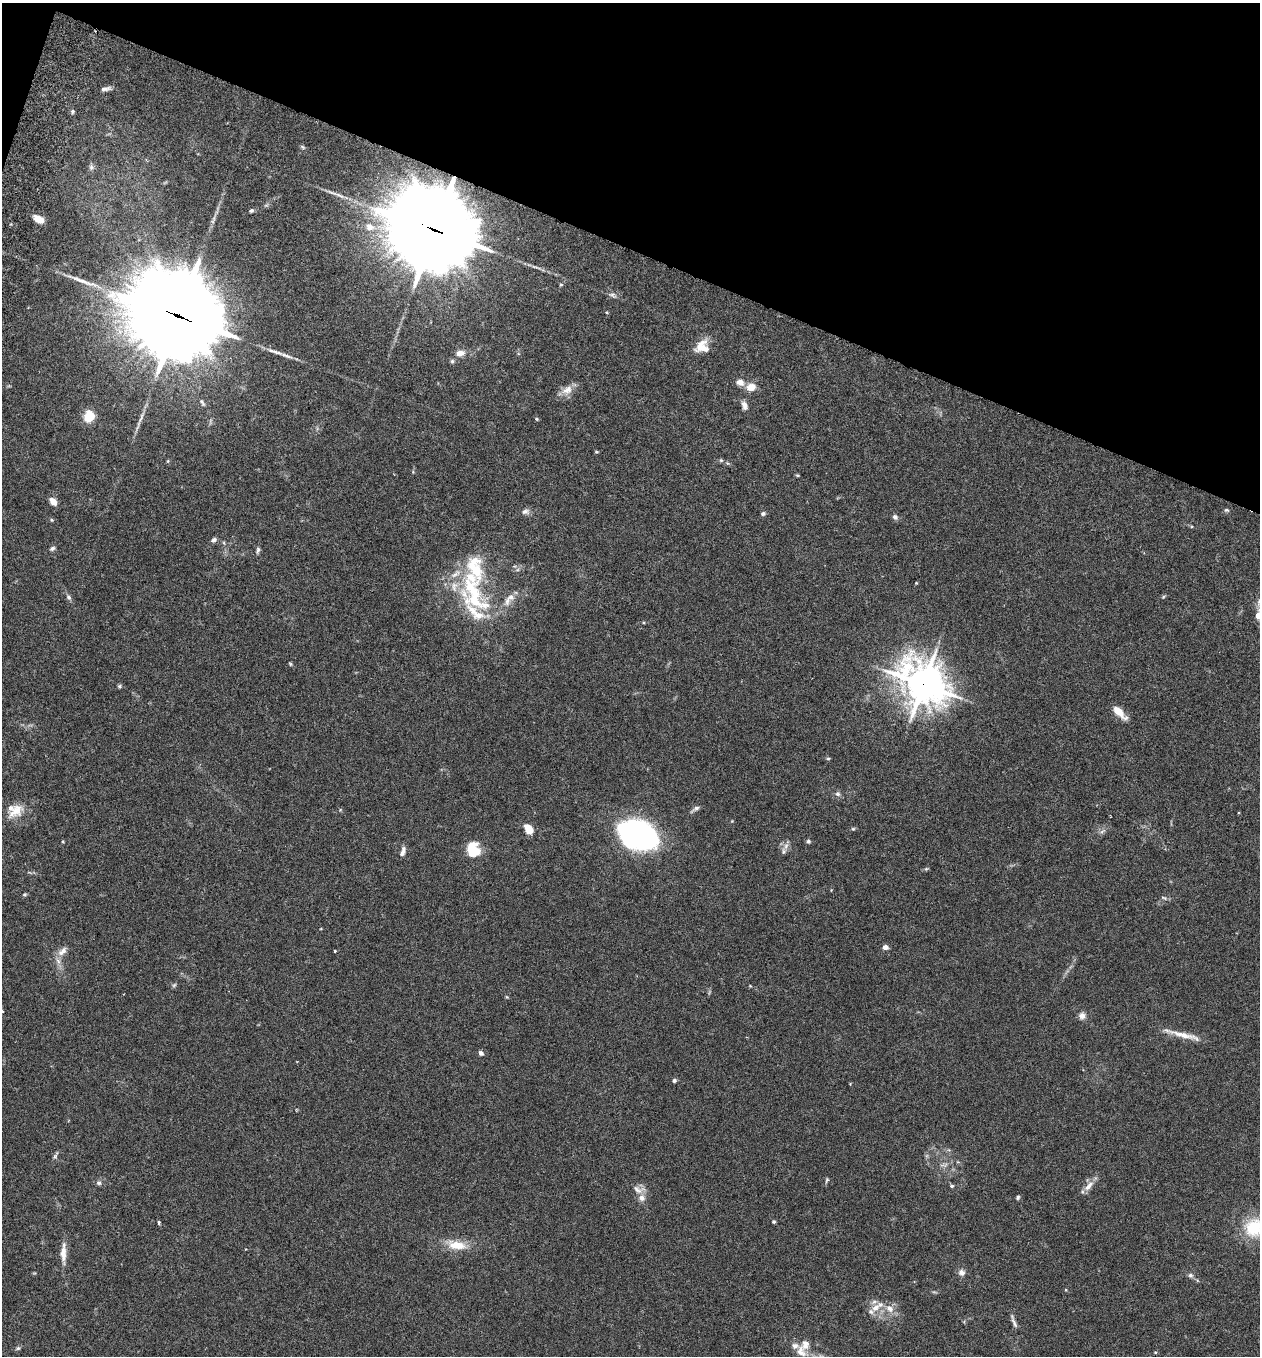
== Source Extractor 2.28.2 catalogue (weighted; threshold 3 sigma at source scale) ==
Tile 2 of 4 x 4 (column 2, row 1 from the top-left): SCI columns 1451-2708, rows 4090-5443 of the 5546 x 5470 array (HDU 1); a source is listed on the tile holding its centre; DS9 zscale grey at full resolution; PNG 1262 x 1358 px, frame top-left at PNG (2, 3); no overlay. Shown black and unused: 19% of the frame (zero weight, under 3 of 6 exposures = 3% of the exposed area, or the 3 px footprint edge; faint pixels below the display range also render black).
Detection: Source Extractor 2.28.2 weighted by HDU 2 'WHT'; one run over the whole footprint, this tile lists its part. Background 0.0169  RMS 0.002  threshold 0.00799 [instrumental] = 3 sigma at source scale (4.09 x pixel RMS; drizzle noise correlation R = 1.36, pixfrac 0.8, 0.05/0.05 arcsec/px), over >= 5 px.
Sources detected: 117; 2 too faint to see at this stretch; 2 inside a brighter object's white glare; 4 long thin detections or spike segments (spike, bleed or trail) — not listed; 14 inside a brighter listed object's ellipse — not listed separately; the other 95 listed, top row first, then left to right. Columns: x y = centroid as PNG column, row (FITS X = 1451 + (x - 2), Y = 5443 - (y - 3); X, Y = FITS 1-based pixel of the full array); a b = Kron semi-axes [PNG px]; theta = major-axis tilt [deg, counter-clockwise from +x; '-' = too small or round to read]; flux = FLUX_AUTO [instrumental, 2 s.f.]
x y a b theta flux
105 89 12 5 7 0.7
72 111 5 4 - 0.45
303 147 7 5 -28 0.3
91 167 9 7 87 0.6
340 195 20 5 -24 1.1
251 210 6 4 30 0.36
39 219 11 6 -31 2
213 221 5 5 - 0.29
370 227 13 10 -18 1.9
434 230 31 26 -33 2500
561 285 6 4 0 0.21
612 295 13 7 -33 0.77
178 316 33 27 -32 3300
700 346 26 10 49 2.5
460 353 11 7 9 1.5
452 361 6 5 - 0.35
740 382 9 8 - 1.4
751 387 11 9 14 2
567 390 18 11 32 1.9
202 403 11 5 -58 0.45
744 405 12 7 -74 0.99
89 417 9 8 - 5.7
536 419 6 4 -23 0.22
596 452 4 4 - 0.23
721 460 6 5 - 0.28
168 461 6 4 89 0.18
797 475 5 4 - 0.21
53 501 9 6 -46 1.4
1226 510 7 5 -14 0.31
525 511 11 7 16 0.76
763 514 6 5 - 0.41
895 517 7 6 - 0.62
52 520 5 5 - 0.21
214 540 8 6 24 0.49
52 548 7 5 23 0.45
258 550 9 5 75 0.45
475 568 82 21 -75 13
916 583 3 3 - 0.18
69 597 8 6 -60 0.5
1163 597 5 4 - 0.22
507 601 17 9 77 1.6
1259 615 16 8 81 1.7
290 664 6 4 -60 0.21
923 684 17 14 -41 440
119 686 6 5 - 0.29
1119 712 16 6 -45 3
828 758 5 3 - 0.21
837 794 7 7 - 0.57
15 810 26 16 38 3.6
340 810 5 4 - 0.19
732 821 4 4 - 0.14
529 829 9 6 -59 3.7
853 829 5 5 - 0.25
1102 831 11 4 28 0.54
640 836 32 26 -32 43
63 841 4 4 - 0.17
808 841 6 5 - 0.35
786 846 12 6 66 0.82
471 848 20 10 46 3.3
402 853 10 7 62 0.65
926 869 6 5 - 0.25
25 894 6 5 - 0.27
1164 898 10 4 -18 0.37
885 947 5 4 - 1.2
62 951 16 8 43 1.5
335 951 3 3 - 0.18
750 986 5 3 - 0.15
507 997 5 4 - 0.17
2 1011 4 3 - 0.27
1082 1016 9 8 - 0.96
1183 1035 47 6 -15 2.8
481 1053 6 5 - 0.56
674 1080 5 4 - 0.41
850 1084 3 3 - 0.15
55 1156 13 4 65 0.44
827 1180 7 4 68 0.29
99 1183 7 6 - 0.49
952 1186 4 3 - 0.57
1088 1186 18 7 50 1.5
639 1189 19 10 -9 1.4
1018 1197 6 4 67 0.32
159 1222 4 3 - 0.37
774 1222 4 4 - 0.29
1254 1228 19 18 - 8.9
457 1245 26 12 -9 3.9
63 1253 27 7 89 2.1
961 1272 9 8 - 0.9
1190 1275 7 6 - 0.49
1066 1290 4 4 - 0.19
875 1308 15 10 35 2.2
890 1309 14 10 -44 1.9
1014 1323 18 5 -66 0.75
18 1348 7 5 26 0.34
801 1352 17 12 -54 1.9
1155 1352 4 4 - 0.18
Overlapping masked pixels (flux is a lower limit): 3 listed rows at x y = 434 230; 178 316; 923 684
Isophote crosses this tile's border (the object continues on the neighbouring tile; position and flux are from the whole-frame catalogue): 3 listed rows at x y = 1259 615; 2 1011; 1254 1228